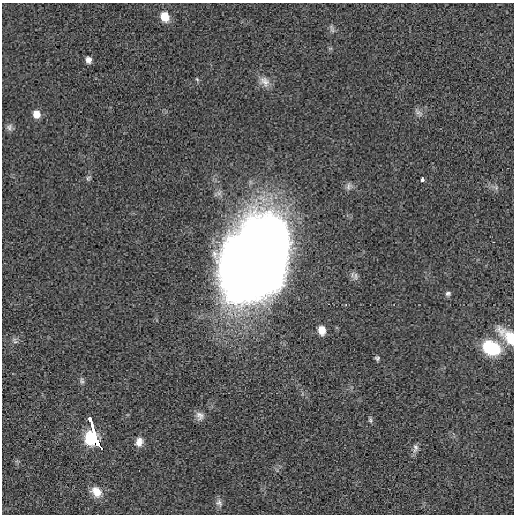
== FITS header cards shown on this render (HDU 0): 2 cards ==
NAXIS1  =                  512 / length of data axis 1
NAXIS2  =                  512 / length of data axis 2

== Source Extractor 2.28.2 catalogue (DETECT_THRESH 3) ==
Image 512 x 512 px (HDU 0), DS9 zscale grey, 1 PNG px = 1 image px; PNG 516 x 516 px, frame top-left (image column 1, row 512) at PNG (2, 3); no overlay
Background -2.87e-04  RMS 0.0042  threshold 0.0126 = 3 sigma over >= 5 px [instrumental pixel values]
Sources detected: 32; all 32 listed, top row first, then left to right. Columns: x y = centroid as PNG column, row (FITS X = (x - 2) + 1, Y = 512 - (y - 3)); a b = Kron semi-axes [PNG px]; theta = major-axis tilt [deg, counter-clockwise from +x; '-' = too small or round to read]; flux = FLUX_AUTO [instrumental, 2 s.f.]
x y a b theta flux
165 17 10 9 - 4.7
332 29 12 5 -73 0.87
88 60 7 6 - 1.4
197 79 6 4 -45 0.36
264 82 16 12 -48 2.7
418 112 14 6 -40 1.1
36 114 8 8 - 2.5
9 127 10 7 61 0.92
88 178 7 6 - 0.59
422 180 4 4 - 1.3
349 186 11 7 72 1
496 188 7 6 - 0.7
256 258 72 49 62 500
355 276 11 7 82 1
448 294 7 6 - 0.69
322 330 9 7 -79 3.1
501 331 21 14 -51 3.5
510 338 22 14 -66 5.1
15 341 10 6 -61 0.79
491 348 17 13 -22 16
377 358 5 5 - 0.56
82 381 11 6 -85 0.75
200 416 12 10 -71 1.7
90 419 15 4 -69 1.6
370 420 7 5 -75 0.54
95 437 23 5 -76 5.3
91 438 15 12 85 9.2
139 442 11 8 72 2.3
97 444 11 6 -40 4.1
415 448 13 7 81 1.2
96 492 15 11 -44 3.7
219 503 11 9 -60 1.2
At the frame edge (FLAGS 8, measured only in part): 1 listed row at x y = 510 338